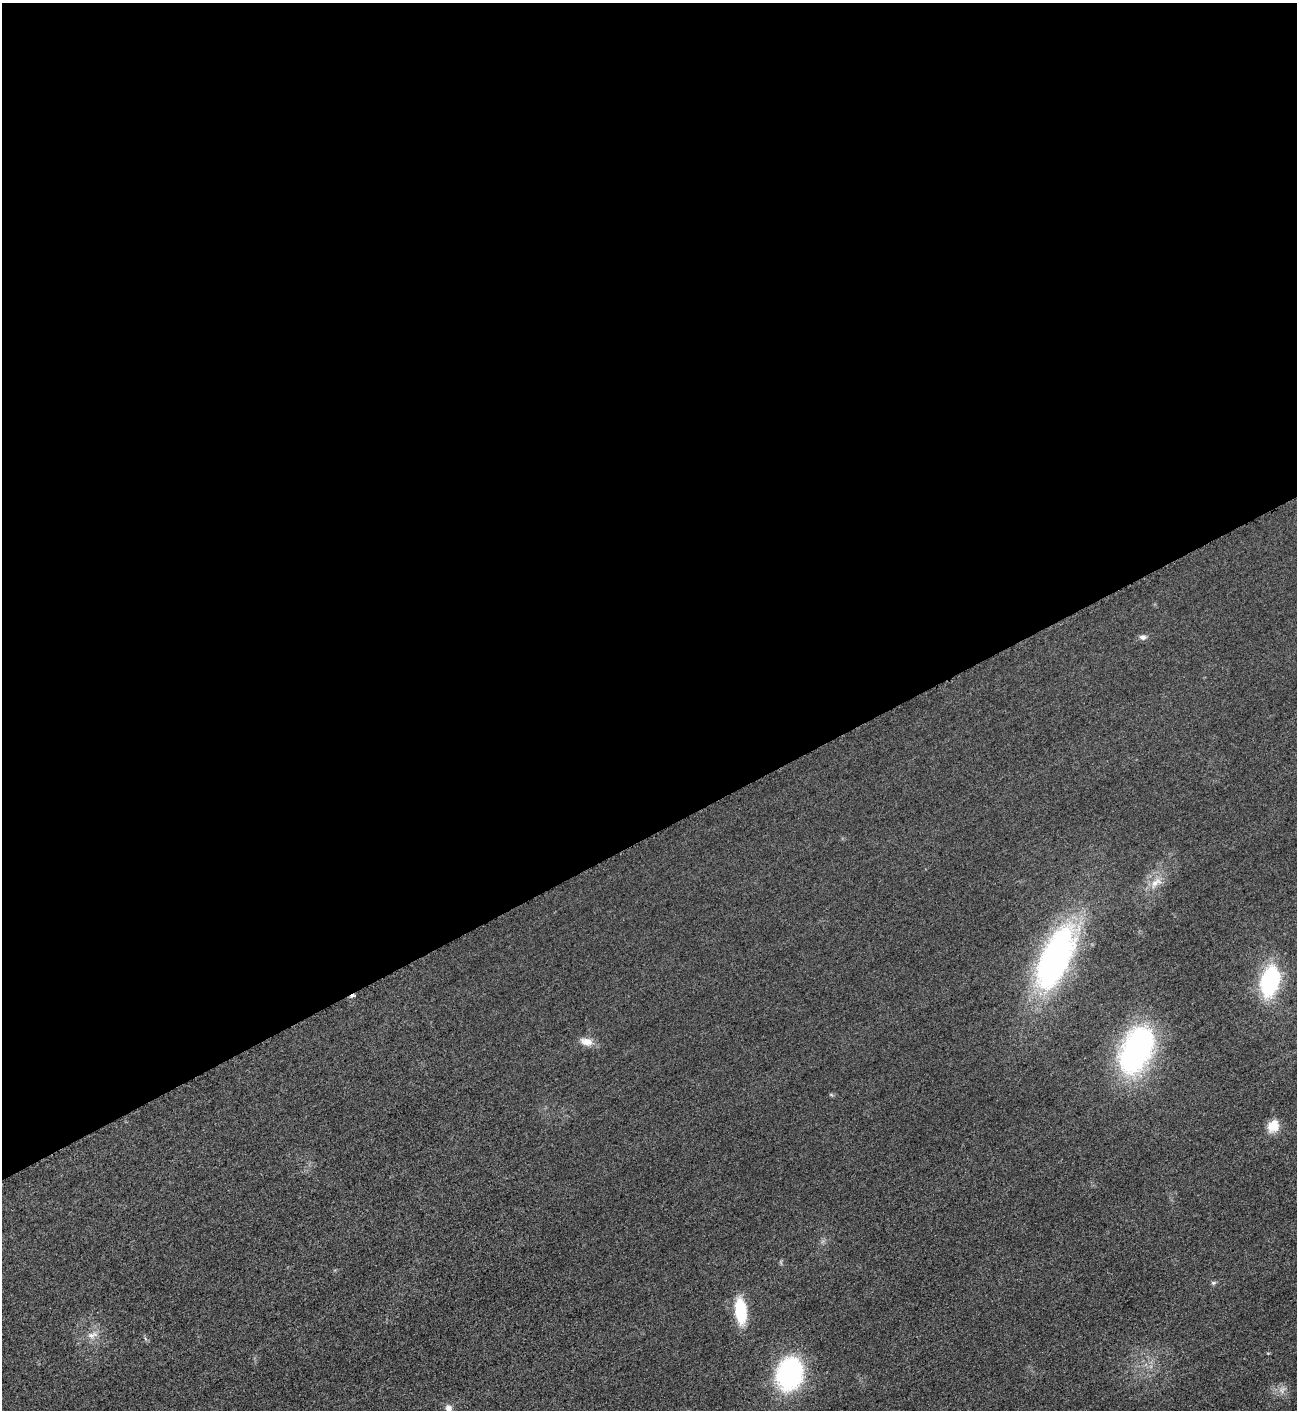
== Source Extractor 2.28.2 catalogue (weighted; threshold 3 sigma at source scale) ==
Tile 2 of 4 x 4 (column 2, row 1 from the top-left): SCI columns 1592-2886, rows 4234-5641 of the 5640 x 5651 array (HDU 1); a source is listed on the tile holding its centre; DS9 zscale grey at full resolution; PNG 1299 x 1412 px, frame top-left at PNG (2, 3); no overlay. Shown black and unused: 59% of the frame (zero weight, under 3 of 5 exposures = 1% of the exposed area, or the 3 px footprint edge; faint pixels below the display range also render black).
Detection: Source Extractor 2.28.2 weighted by HDU 2 'WHT'; one run over the whole footprint, this tile lists its part. Background 0.0189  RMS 0.005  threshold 0.0227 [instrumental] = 3 sigma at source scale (4.5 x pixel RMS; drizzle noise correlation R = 1.50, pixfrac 1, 0.05/0.05 arcsec/px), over >= 5 px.
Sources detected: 14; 1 too faint to see at this stretch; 1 cosmic-ray / hot-pixel residue — not listed; the other 12 listed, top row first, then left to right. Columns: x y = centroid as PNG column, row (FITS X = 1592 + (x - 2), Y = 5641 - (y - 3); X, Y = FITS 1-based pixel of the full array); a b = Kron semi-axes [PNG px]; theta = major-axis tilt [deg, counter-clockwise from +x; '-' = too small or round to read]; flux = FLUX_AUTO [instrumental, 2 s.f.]
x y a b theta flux
1143 637 10 6 -9 1.8
1156 883 21 10 39 6.3
1055 958 73 29 66 140
1270 981 26 15 78 58
586 1042 17 10 -14 4.7
1137 1050 48 27 65 110
1273 1126 16 13 52 7
1213 1283 7 6 - 0.9
741 1311 27 12 -85 21
92 1335 15 8 16 3.8
790 1374 27 22 74 78
448 1408 9 8 - 2.5
Isophote crosses this tile's border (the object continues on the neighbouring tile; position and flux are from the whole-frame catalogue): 1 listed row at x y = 448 1408